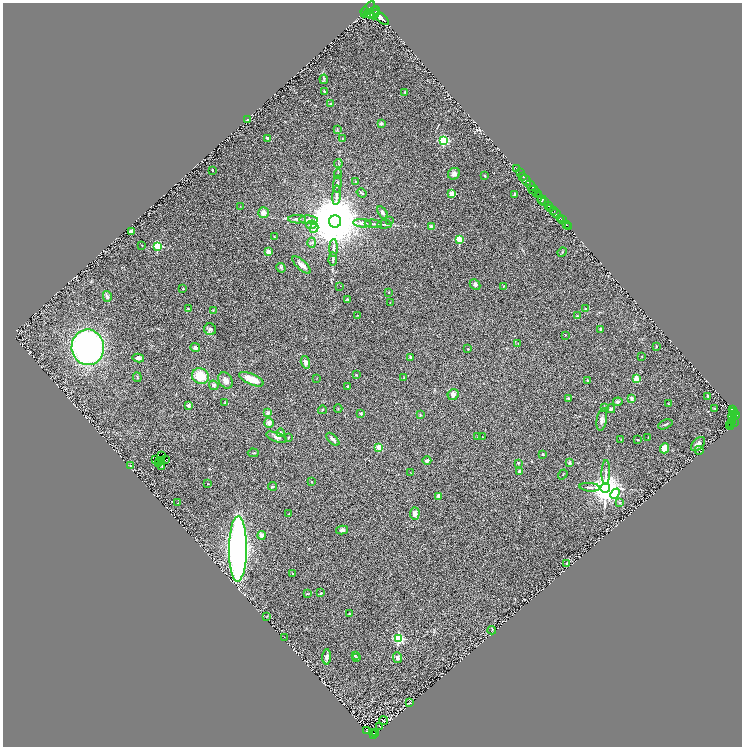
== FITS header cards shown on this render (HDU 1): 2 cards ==
NAXIS1  =                 1479
NAXIS2  =                 1488

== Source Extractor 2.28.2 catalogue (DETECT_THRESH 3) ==
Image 1479 x 1488 px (HDU 1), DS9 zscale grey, zoomed out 1/2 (1 PNG px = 2 x 2 image px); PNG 744 x 748 px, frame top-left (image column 2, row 1487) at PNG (3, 3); each listed source drawn as its Kron ellipse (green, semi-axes under 4 px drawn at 4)
Background 0.191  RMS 0.019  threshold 0.0577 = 3 sigma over >= 5 px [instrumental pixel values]
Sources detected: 230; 33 cannot appear on this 1/2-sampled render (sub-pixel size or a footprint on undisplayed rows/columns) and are neither listed nor drawn; the other 197 listed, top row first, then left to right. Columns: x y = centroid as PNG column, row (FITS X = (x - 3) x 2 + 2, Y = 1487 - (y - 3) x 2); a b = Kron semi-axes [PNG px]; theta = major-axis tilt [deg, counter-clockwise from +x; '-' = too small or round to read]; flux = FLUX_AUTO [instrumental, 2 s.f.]
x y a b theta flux
368 9 9 3 52 820
365 12 4 2 - 380
372 13 7 3 34 230
375 13 7 3 66 800
370 14 5 3 - 390
381 18 10 3 -41 1000
324 79 4 2 - 3.4
324 91 3 2 - 2.9
405 92 4 3 - 2.9
330 104 2 2 - 2.5
247 119 3 2 - 6.2
381 124 2 2 - 20
337 130 4 3 - 2.7
267 138 3 3 - 7.5
342 138 3 2 - 1.3
443 141 3 3 - 380
338 163 4 2 - 2.7
517 169 2 1 - 12
213 170 2 2 - 4.9
520 173 2 1 - 10
338 174 5 2 - 2.9
454 174 6 5 - 13
484 176 3 2 - 2.8
523 176 2 1 - 13
526 181 6 3 -53 330
355 182 2 2 - 6.7
337 184 8 3 86 7.7
531 185 6 2 -46 300
534 190 5 2 - 130
362 193 5 2 - 4.4
452 193 2 2 - 71
536 193 3 2 - 50
515 194 3 2 - 6.2
538 194 3 1 - 12
337 195 9 3 85 17
542 200 4 1 - 67
545 202 4 3 - 220
240 206 3 2 - 1.2
549 206 4 2 - 390
550 208 3 2 - 220
554 211 2 2 - 170
382 212 7 4 -56 8.8
263 213 5 5 - 22
556 214 5 2 - 230
297 219 9 3 -1 8.4
561 219 3 2 - 37
308 220 9 3 -2 19
562 220 2 1 - 16
335 221 6 6 - 47000
389 221 2 1 - 1.4
362 223 9 3 -4 17
373 224 8 3 -4 7.2
384 224 7 2 5 4.1
312 225 5 2 - 3.9
566 225 2 2 - 40
568 226 2 1 - 3.2
431 227 3 3 - 13
314 228 5 3 - 6.4
131 231 2 2 - 38
274 237 2 2 - 2.3
459 239 3 2 - 130
312 243 5 2 - 3.7
142 245 2 1 - 1.6
157 247 3 3 - 230
333 248 9 3 88 16
268 252 3 2 - 58
562 252 5 3 - 3.4
333 259 6 3 88 5.4
302 265 11 4 -43 23
281 268 5 4 - 4.9
475 284 6 5 - 7.9
340 286 2 2 - 1.1
503 287 3 2 - 2.2
183 289 2 2 - 5.5
388 292 3 2 - 1.5
107 296 5 4 - 11
347 299 4 2 - 3.2
390 302 2 2 - 1.4
188 309 4 2 - 2.7
586 309 2 2 - 19
213 310 3 3 - 2.3
358 315 2 1 - 1
577 316 3 2 - 2.3
210 329 6 5 - 9.6
600 329 2 2 - 12
565 335 2 2 - 1.4
518 343 2 2 - 2.4
656 346 3 2 - 2.3
88 347 18 16 -84 1400
195 348 5 4 - 12
468 349 2 2 - 1.7
410 357 2 2 - 15
642 357 2 1 - 1.2
138 358 6 4 -13 9.4
305 362 6 4 -74 15
356 375 3 2 - 3
200 376 8 7 - 72
137 377 5 3 - 3.4
317 378 3 1 - 1.4
404 378 3 3 - 5.5
251 379 13 5 -23 63
636 379 4 3 - 35
225 380 9 6 -53 18
587 380 2 2 - 5.7
214 385 5 4 - 8.6
348 386 3 2 - 3.3
453 395 6 5 - 15
708 396 3 2 - 3.5
568 398 4 3 - 5.8
632 398 2 2 - 35
618 402 4 4 - 8.1
225 403 4 3 - 2.4
668 404 3 1 - 2.6
188 406 2 2 - 31
338 408 4 2 - 2.1
604 408 4 3 - 4.3
715 408 2 2 - 3.5
611 409 4 3 - 5.9
732 409 4 2 - 34
322 410 4 3 - 3.4
733 412 4 4 - 74
268 413 4 4 - 9.1
361 414 4 3 - 3.1
420 415 3 2 - 3
737 415 3 2 - 110
733 416 5 3 - 170
602 420 11 5 81 15
735 422 3 2 - 97
269 423 5 5 - 14
731 423 6 2 61 24
665 424 8 2 24 4.9
731 425 3 2 - 16
730 427 2 1 - 8.6
281 433 4 4 - 8.1
276 437 11 4 -19 15
288 437 3 2 - 2.7
477 437 2 1 - 1.2
482 437 3 2 - 1
648 437 2 2 - 1.4
333 439 8 3 -44 13
638 439 2 2 - 6.4
621 440 2 1 - 1.1
698 444 8 5 44 17
379 447 2 2 - 100
665 448 5 4 - 46
699 450 4 1 - 1.7
253 453 5 2 - 3.2
543 454 2 2 - 14
162 455 2 1 - 1.9
156 460 2 1 - 3.4
162 460 2 1 - 1.3
166 460 3 1 - 6.3
427 461 4 3 - 13
160 462 3 2 - 1.7
159 463 2 2 - 0.54
518 463 3 3 - 5.1
569 463 4 3 - 5.4
131 466 2 2 - 1.4
162 466 3 2 - 3.1
519 471 4 3 - 11
606 472 12 3 89 11
411 473 3 1 - 1.3
563 474 5 2 - 2.5
312 482 3 2 - 1.9
208 484 3 2 - 1.9
272 486 4 2 - 2.8
590 487 10 3 -5 11
605 488 5 4 - 6900
615 494 6 4 46 110
438 496 2 2 - 39
178 503 2 2 - 1.1
619 503 3 3 - 2.9
415 513 6 5 - 17
289 514 2 2 - 4.7
342 530 6 4 13 8.7
261 535 4 4 - 15
238 549 33 9 89 2300
566 563 2 2 - 23
292 573 2 2 - 4.9
321 593 4 3 - 5.1
307 594 4 2 - 2.4
350 614 2 2 - 13
267 617 4 2 - 1.6
492 630 4 1 - 0.95
284 637 2 2 - 1.2
399 638 3 3 - 410
355 655 3 2 - 2.1
327 657 7 4 88 10
356 658 4 3 - 3.4
398 658 5 4 - 9.7
409 703 3 1 - 1.3
383 721 4 1 - 1.4
380 726 2 1 - 0.94
366 731 3 2 - 26
373 733 2 1 - 2.8
376 733 2 1 - 3.5
374 735 2 1 - 5.4
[33 sub-pixel or undisplayed-footprint detections neither listed nor drawn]